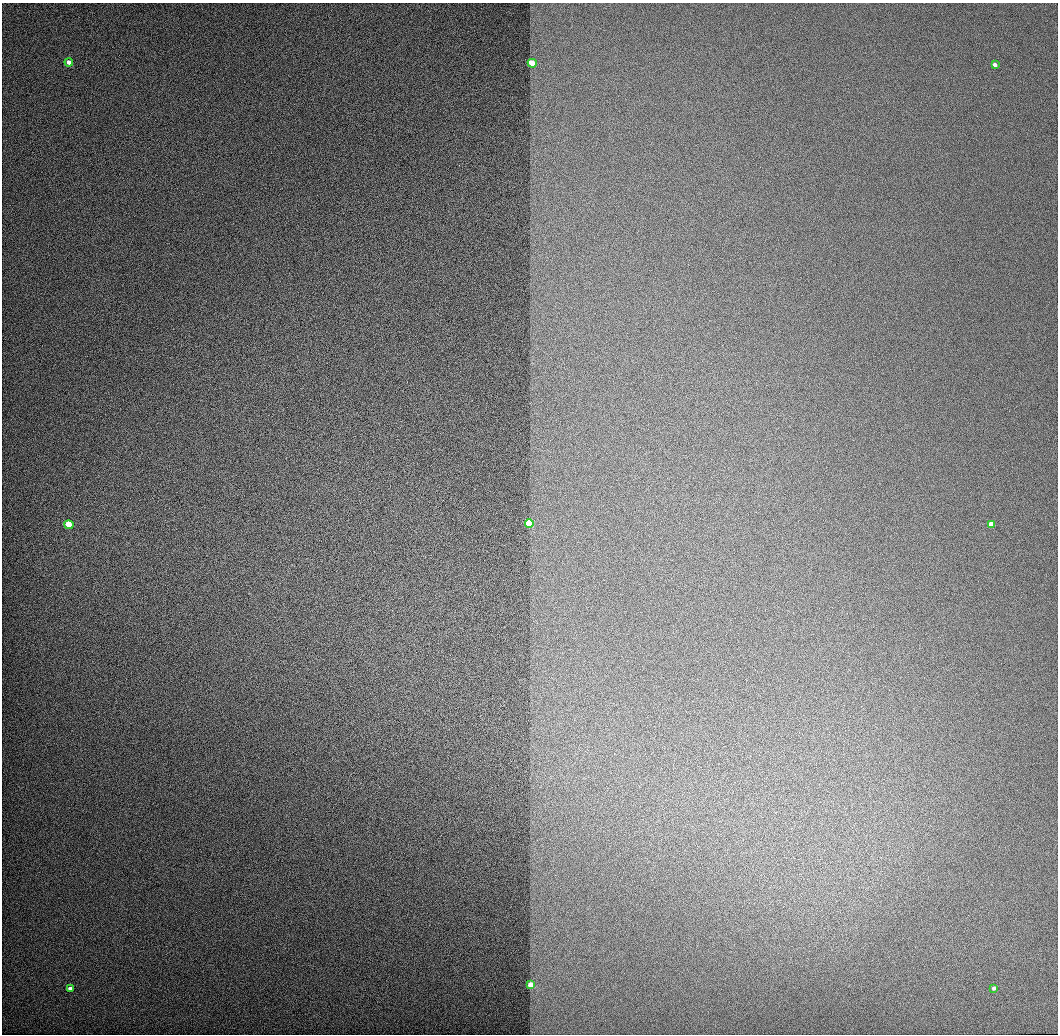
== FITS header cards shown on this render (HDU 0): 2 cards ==
NAXIS1  =                 1056 / Length of Axis 1 (Serial)
NAXIS2  =                 1032 / Length of Axis 2 (Parallel)

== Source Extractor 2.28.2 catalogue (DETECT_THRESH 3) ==
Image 1056 x 1032 px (HDU 0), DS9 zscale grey, 1 PNG px = 1 image px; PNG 1060 x 1036 px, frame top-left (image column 1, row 1032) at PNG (2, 3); each listed source drawn as its Kron ellipse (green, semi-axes under 4 px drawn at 4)
Background 516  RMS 3.3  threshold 9.82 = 3 sigma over >= 5 px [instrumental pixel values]
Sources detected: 9; all 9 listed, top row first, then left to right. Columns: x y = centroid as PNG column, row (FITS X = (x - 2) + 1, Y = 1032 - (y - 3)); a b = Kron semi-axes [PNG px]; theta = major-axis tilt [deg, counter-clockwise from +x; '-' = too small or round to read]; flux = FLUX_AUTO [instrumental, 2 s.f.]
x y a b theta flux
69 62 4 4 - 2000
532 63 4 4 - 9100
995 65 4 3 - 1800
529 523 4 4 - 43000
991 524 4 3 - 11000
69 525 4 4 - 12000
531 985 4 3 - 12000
994 988 3 3 - 1700
70 989 4 4 - 2000